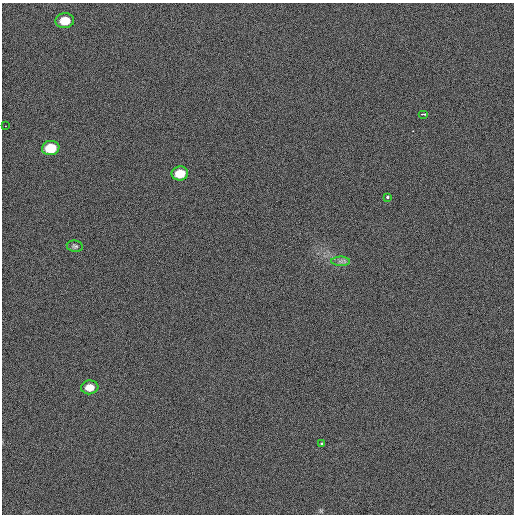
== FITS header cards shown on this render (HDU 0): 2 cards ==
NAXIS1  =                  512 / Axis length
NAXIS2  =                  512 / Axis length

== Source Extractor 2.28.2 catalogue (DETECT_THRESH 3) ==
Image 512 x 512 px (HDU 0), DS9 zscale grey, 1 PNG px = 1 image px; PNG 516 x 516 px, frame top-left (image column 1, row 512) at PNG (2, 3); each listed source drawn as its Kron ellipse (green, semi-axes under 4 px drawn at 4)
Background 408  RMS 1.8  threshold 5.29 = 3 sigma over >= 5 px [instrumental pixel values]
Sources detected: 10; all 10 listed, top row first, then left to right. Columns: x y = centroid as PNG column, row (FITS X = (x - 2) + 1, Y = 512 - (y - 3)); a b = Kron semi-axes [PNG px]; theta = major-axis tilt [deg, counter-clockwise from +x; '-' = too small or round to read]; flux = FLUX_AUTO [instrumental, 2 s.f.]
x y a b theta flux
65 21 9 7 6 1900
424 114 5 2 - 580
5 126 2 2 - 68
51 148 9 7 8 3100
180 173 8 7 - 2000
387 197 3 3 - 670
75 246 8 5 -10 240
340 261 9 5 0 380
90 387 8 7 - 1100
322 444 3 3 - 940